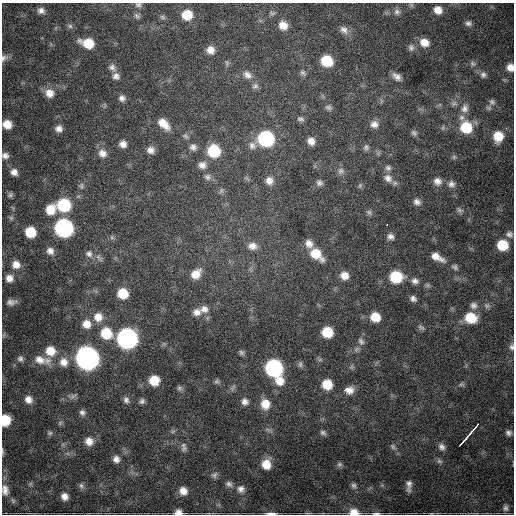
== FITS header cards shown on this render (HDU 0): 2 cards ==
NAXIS1  =                  512
NAXIS2  =                  512

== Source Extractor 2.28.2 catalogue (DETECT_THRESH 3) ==
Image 512 x 512 px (HDU 0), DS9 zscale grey, 1 PNG px = 1 image px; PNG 516 x 516 px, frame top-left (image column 1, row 512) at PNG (2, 3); no overlay
Background 2410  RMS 48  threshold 145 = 3 sigma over >= 5 px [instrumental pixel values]
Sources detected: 161; all 161 listed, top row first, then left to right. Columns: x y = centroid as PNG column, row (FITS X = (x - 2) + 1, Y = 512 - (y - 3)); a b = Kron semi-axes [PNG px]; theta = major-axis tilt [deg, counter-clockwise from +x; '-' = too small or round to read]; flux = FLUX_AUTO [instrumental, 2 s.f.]
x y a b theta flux
138 5 8 6 -3 7.9e+03
438 10 9 8 - 3.1e+04
41 11 9 8 - 1.5e+04
397 12 9 8 - 1.3e+04
187 15 9 9 - 6.9e+04
137 16 8 6 -31 7.6e+03
162 17 8 5 -37 6.3e+03
468 23 9 7 -17 1.1e+04
283 25 9 8 - 3.3e+04
70 26 6 6 - 7.0e+03
344 30 12 9 -41 1.8e+04
424 42 11 9 -26 3.6e+04
88 43 11 8 -16 7.5e+04
411 48 9 7 -64 1.1e+04
210 50 9 8 - 2.5e+04
4 58 11 8 49 1.3e+04
327 61 9 8 - 1.1e+05
473 64 8 7 - 9.1e+03
112 67 10 8 -55 1.4e+04
510 67 9 7 -72 2.5e+04
303 73 9 6 -38 7.7e+03
247 75 13 9 -31 2.2e+04
483 75 9 8 - 1.2e+04
116 76 9 8 - 1.4e+04
397 77 11 6 -39 1.8e+04
255 86 9 7 19 9.9e+03
49 93 11 11 - 3.1e+04
122 98 8 7 - 1.2e+04
492 102 9 7 -27 1.1e+04
454 103 9 6 30 1.1e+04
328 107 9 6 -32 8.9e+03
465 108 13 11 79 2.8e+04
300 119 9 6 -16 8.3e+03
7 124 8 7 - 4.0e+04
164 124 16 9 -42 4.1e+04
374 124 9 9 - 1.8e+04
466 127 12 11 - 1.2e+05
59 129 8 7 - 1.7e+04
414 133 8 6 -52 8.5e+03
185 136 8 5 -28 6.7e+03
498 136 11 10 - 6.5e+04
266 139 10 9 - 4.3e+05
311 141 8 7 - 2.3e+04
123 144 7 7 - 1.8e+04
252 145 11 10 - 1.8e+04
193 147 9 8 - 1.4e+04
366 147 8 7 - 8.4e+03
150 150 9 8 - 1.8e+04
214 151 10 10 - 1.5e+05
102 153 11 9 -32 2.3e+04
5 156 8 7 - 1.4e+04
454 157 7 5 45 5.7e+03
202 165 10 9 - 1.8e+04
388 168 8 7 - 9.6e+03
341 171 9 8 - 1.1e+04
14 172 9 8 - 1.9e+04
207 177 9 8 - 1.2e+04
388 178 13 10 -43 2.1e+04
269 181 9 9 - 2.0e+04
437 181 10 10 - 2.2e+04
319 183 8 7 - 1.0e+04
451 184 9 8 - 1.4e+04
360 185 6 4 19 4.9e+03
10 195 8 7 - 8.1e+03
417 202 10 8 -28 1.4e+04
64 205 10 10 - 2.0e+05
50 210 12 10 62 5.4e+04
459 210 8 6 -36 8.3e+03
369 212 9 6 -38 7.2e+03
11 218 6 6 - 7.3e+03
387 225 3 2 - 3.7e+03
64 228 10 10 - 8.7e+05
30 232 9 8 - 8.4e+04
509 234 10 8 -36 1.3e+04
391 237 8 7 - 1.4e+04
309 243 11 9 -56 2.2e+04
502 245 9 9 - 9.0e+04
252 246 12 9 -7 2.3e+04
50 251 9 9 - 1.8e+04
89 254 9 8 - 1.3e+04
316 254 15 9 -41 7.4e+04
437 257 17 8 -27 3.2e+04
16 265 11 10 - 3.1e+04
455 267 8 6 -39 8.2e+03
196 274 12 9 39 3.7e+04
344 275 9 8 - 2.9e+04
396 277 11 10 - 1.3e+05
9 278 10 10 - 2.5e+04
415 281 10 8 -13 1.4e+04
123 293 9 8 - 7.5e+04
413 299 7 6 - 1.1e+04
11 302 13 7 9 1.6e+04
474 305 10 9 - 1.5e+04
487 305 8 7 - 8.6e+03
204 309 11 10 - 2.3e+04
197 312 11 10 - 2.2e+04
98 317 12 11 - 3.7e+04
375 317 9 8 - 5.5e+04
471 318 12 10 -18 8.5e+04
87 324 11 10 - 3.5e+04
421 327 10 5 -34 7.9e+03
327 332 9 8 - 8.6e+04
106 333 12 10 -43 1.0e+05
127 338 11 10 - 1.4e+06
361 341 10 7 -54 1.1e+04
512 347 8 6 -83 8.1e+03
50 351 13 12 - 5.5e+04
241 353 7 6 - 7.7e+03
20 358 8 7 - 9.6e+03
87 358 11 10 - 2.4e+06
40 360 17 12 -25 4.2e+04
64 362 13 12 - 3.5e+04
300 364 8 6 -77 7.8e+03
274 368 10 10 - 6.7e+05
154 380 9 9 - 6.5e+04
216 381 7 7 - 7.5e+03
279 381 11 11 - 4.3e+04
327 384 9 9 - 6.4e+04
461 384 6 5 - 5.6e+03
179 388 8 6 17 8.0e+03
348 390 12 7 -12 3.5e+04
73 396 10 6 23 1.0e+04
28 399 9 8 - 2.2e+04
126 400 9 7 -64 1.2e+04
142 401 7 7 - 9.3e+03
245 402 8 8 - 1.6e+04
265 404 12 10 -83 4.5e+04
82 412 8 7 - 1.1e+04
5 420 9 7 88 8.5e+04
60 423 6 5 - 6.0e+03
476 426 5 2 - 1.1e+04
473 429 4 3 - 8.5e+03
173 431 7 4 19 5.3e+03
50 433 7 6 - 6.7e+03
323 433 8 6 -25 8.0e+03
470 433 6 3 49 2.1e+04
509 433 7 7 - 1.1e+04
465 439 13 2 48 2.9e+04
89 441 10 10 - 2.9e+04
393 446 8 5 -50 7.4e+03
184 447 12 6 -85 1.1e+04
442 447 9 7 -53 1.3e+04
2 451 9 3 -89 4.8e+03
116 459 9 8 - 1.7e+04
439 461 8 6 -16 7.7e+03
266 464 11 10 - 4.6e+04
339 464 7 6 - 6.8e+03
214 475 9 8 - 1.0e+04
229 484 10 8 -26 1.2e+04
354 485 7 7 - 8.5e+03
409 485 15 6 88 1.8e+04
81 486 9 6 83 8.9e+03
241 489 10 9 - 1.8e+04
5 490 15 9 -81 2.5e+04
183 491 9 9 - 2.7e+04
64 496 8 7 - 2.0e+04
505 508 8 6 67 8.9e+03
178 512 8 6 -1 1.9e+04
354 512 12 7 -8 3.5e+04
271 513 13 3 -1 1.3e+04
376 513 12 3 1 8.5e+03
At the frame edge (FLAGS 8, measured only in part): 14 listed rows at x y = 138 5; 4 58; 510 67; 7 124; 5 156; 512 347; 5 420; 2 451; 409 485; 5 490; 178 512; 354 512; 271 513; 376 513